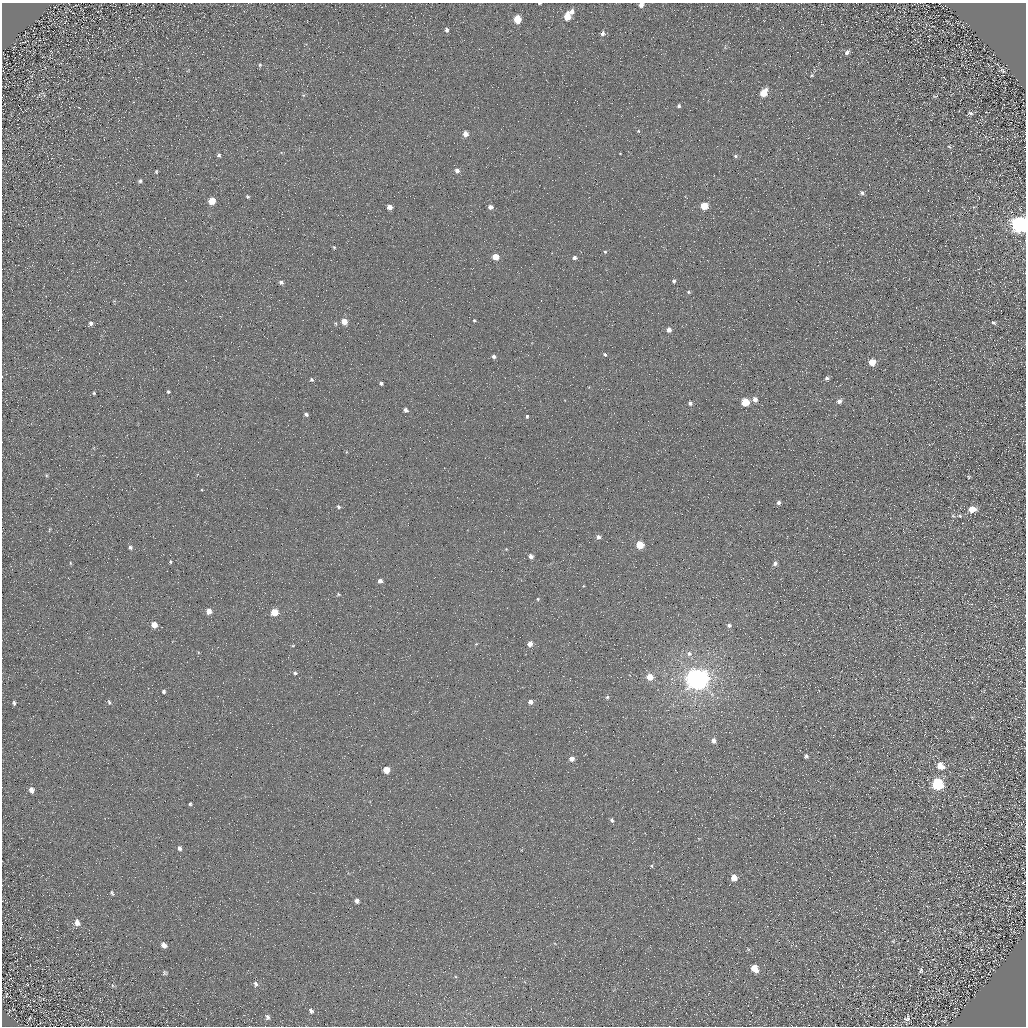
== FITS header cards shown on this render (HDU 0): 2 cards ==
NAXIS1  =                 1024 / Required FITS header
NAXIS2  =                 1024 / Required FITS header

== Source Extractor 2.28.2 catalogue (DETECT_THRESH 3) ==
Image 1024 x 1024 px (HDU 0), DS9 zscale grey, 1 PNG px = 1 image px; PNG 1028 x 1028 px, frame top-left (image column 1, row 1024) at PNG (2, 3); no overlay
Background 4.79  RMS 8.7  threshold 26.2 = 3 sigma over >= 5 px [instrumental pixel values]
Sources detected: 130; all 130 listed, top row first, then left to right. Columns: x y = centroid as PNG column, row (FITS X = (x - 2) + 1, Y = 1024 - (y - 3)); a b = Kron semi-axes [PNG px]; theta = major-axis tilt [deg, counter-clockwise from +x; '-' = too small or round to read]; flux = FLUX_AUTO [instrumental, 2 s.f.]
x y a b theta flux
539 3 3 2 - 700
641 5 4 4 - 3600
572 12 6 5 - 3000
567 17 6 5 - 14000
517 19 6 5 - 19000
447 30 5 4 - 1900
602 33 6 5 - 2300
847 52 6 5 - 1900
260 65 6 5 - 920
1002 71 8 5 -37 1200
812 75 5 4 - 740
764 93 6 5 - 15000
303 95 5 5 - 780
38 96 11 2 59 690
935 96 8 3 0 590
133 102 2 2 - 460
679 106 5 4 - 1100
970 113 6 4 -20 1000
638 131 5 5 - 740
465 134 5 5 - 5100
949 147 6 4 -30 710
620 153 4 2 - 310
219 155 4 3 - 1300
735 156 6 5 - 1100
457 170 5 5 - 2800
156 172 4 3 - 660
140 181 5 4 - 1200
862 193 5 5 - 1300
247 197 4 4 - 800
212 201 5 5 - 12000
704 206 5 5 - 16000
389 207 4 4 - 4200
490 207 5 4 - 2900
974 207 5 4 - 680
1019 225 8 7 - 350000
334 247 4 3 - 670
605 252 5 5 - 920
495 257 5 4 - 11000
574 258 5 4 - 1900
674 281 5 4 - 1300
281 282 5 4 - 1500
689 292 5 4 - 840
474 320 5 4 - 830
344 322 5 4 - 7700
336 323 5 4 - 710
993 323 5 4 - 1000
91 324 6 5 - 2300
669 330 5 5 - 3500
605 354 5 4 - 1300
494 357 5 5 - 1900
872 362 5 5 - 12000
827 378 5 5 - 1600
312 380 5 4 - 950
381 383 4 4 - 1300
168 392 3 3 - 840
94 393 4 4 - 810
755 400 6 5 - 3600
839 401 6 5 - 2700
745 402 5 5 - 23000
690 403 5 5 - 1700
405 410 6 5 - 1900
306 414 5 4 - 1500
527 416 5 4 - 1000
346 452 5 3 - 570
46 475 5 4 - 770
969 477 5 4 - 630
779 502 4 4 - 1800
339 507 5 5 - 1200
972 509 7 5 2 8300
960 516 6 5 - 1000
49 529 7 3 80 730
598 537 5 5 - 2300
640 545 5 5 - 18000
130 547 5 4 - 1500
506 549 4 3 - 490
531 556 5 4 - 2900
170 562 4 3 - 720
70 563 5 3 - 610
775 563 5 5 - 2000
380 581 5 4 - 2600
583 586 4 3 - 470
338 594 6 4 -29 810
538 599 5 4 - 800
209 611 5 4 - 5200
274 612 5 5 - 15000
154 625 5 5 - 6800
729 625 6 5 - 1600
476 644 6 3 44 650
530 644 4 4 - 5300
627 645 3 2 - 470
293 646 4 3 - 520
689 653 7 7 - 2300
450 660 2 2 - 300
295 673 6 4 -2 1000
650 677 5 5 - 11000
697 679 7 7 - 840000
164 691 4 4 - 1200
607 697 5 5 - 940
109 702 7 4 -67 1100
531 702 4 4 - 3700
14 703 6 4 -88 1200
714 741 5 4 - 3700
806 756 4 4 - 1400
572 759 4 4 - 4400
940 766 7 6 - 9200
386 770 5 4 - 12000
937 784 7 6 - 75000
31 790 7 5 -61 3200
190 804 4 3 - 870
612 820 5 4 - 1200
179 848 5 4 - 1900
651 866 4 3 - 640
734 878 5 5 - 7300
112 893 6 3 -72 800
357 901 4 4 - 2100
77 923 9 7 -59 3300
893 941 5 5 - 680
164 945 6 5 - 3200
755 968 6 5 - 12000
921 971 7 4 65 1300
164 973 5 5 - 920
256 984 7 5 -68 1300
27 985 5 3 - 520
6 994 5 2 - 400
311 1011 6 4 -42 1400
267 1017 7 5 -75 1300
29 1018 3 2 - 480
907 1018 10 7 70 2100
935 1022 4 2 - 460
40 1023 4 2 - 370
At the frame edge (FLAGS 8, measured only in part): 3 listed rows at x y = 539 3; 641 5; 1019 225